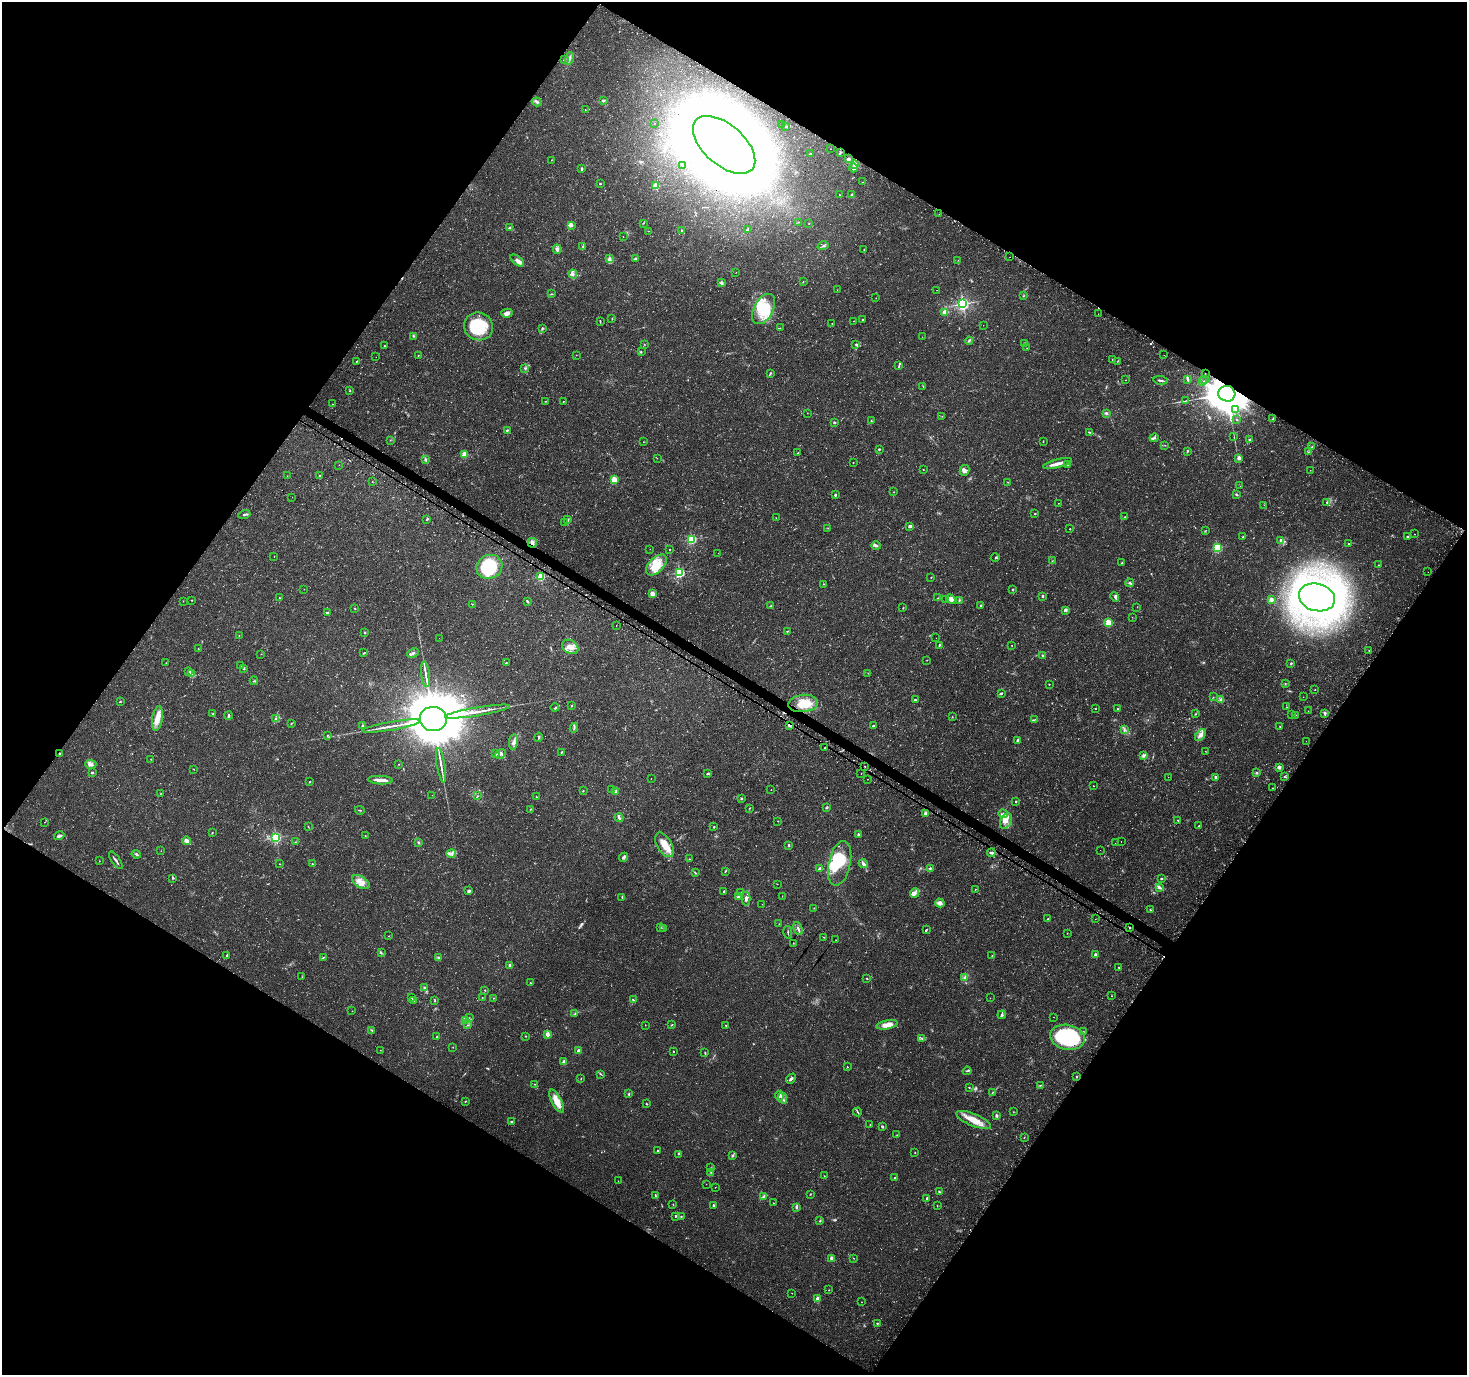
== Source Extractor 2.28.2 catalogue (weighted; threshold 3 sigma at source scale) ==
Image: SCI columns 87-5943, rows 254-5743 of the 5992 x 6054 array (HDU 1 of 3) = the unmasked area's bounding box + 8 px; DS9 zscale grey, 4 x 4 block average (1 PNG px = mean of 4 x 4 image px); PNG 1469 x 1377 px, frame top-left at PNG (2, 2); each listed source drawn as its Kron ellipse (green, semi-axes under 4 px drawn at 4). Shown black and unused: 49% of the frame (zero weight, under 3 of 4 exposures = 5% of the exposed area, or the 3 px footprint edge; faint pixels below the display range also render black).
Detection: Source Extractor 2.28.2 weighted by HDU 2 'WHT'. Background 0.0482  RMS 0.004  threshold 0.0178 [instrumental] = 3 sigma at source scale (4.5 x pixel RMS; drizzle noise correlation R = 1.50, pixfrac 1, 0.0396/0.0396 arcsec/px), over >= 5 px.
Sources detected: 567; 12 too faint to see at this stretch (4 x 4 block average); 7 inside a brighter object's white glare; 15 cosmic-ray / hot-pixel residue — neither listed nor drawn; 12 coinciding with a brighter row at this scale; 35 inside a brighter listed object's ellipse — not listed separately; the other 486 listed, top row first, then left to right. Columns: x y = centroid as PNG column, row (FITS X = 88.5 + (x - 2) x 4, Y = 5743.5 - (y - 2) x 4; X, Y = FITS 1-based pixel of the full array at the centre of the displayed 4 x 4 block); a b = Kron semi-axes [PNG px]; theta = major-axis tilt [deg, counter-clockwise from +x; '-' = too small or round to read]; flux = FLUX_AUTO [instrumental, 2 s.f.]
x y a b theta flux
569 58 6 3 75 6.8
564 60 2 2 - 2.2
604 100 2 2 - 1.2
537 102 5 2 - 4.4
585 110 2 2 - 0.74
654 123 2 2 - 0.55
782 125 3 2 - 1.5
786 126 2 2 - 4.6
724 145 37 20 -41 5500
831 149 2 2 - 0.54
840 153 4 2 - 2.1
810 154 2 2 - 6.2
848 159 3 2 - 7.1
551 160 2 2 - 0.67
683 165 3 2 - 1.5
854 165 4 3 - 6.5
854 168 4 3 - 4
582 169 4 2 - 4.4
863 182 2 2 - 0.55
600 184 2 2 - 1.6
656 186 2 2 - 94
839 195 2 2 - 0.73
852 195 3 2 - 4.9
939 214 2 2 - 0.46
799 222 2 2 - 1.5
643 223 2 2 - 1.5
809 223 2 2 - 0.79
571 225 4 3 - 6.7
510 228 3 2 - 2.7
748 229 3 2 - 3.4
681 230 3 2 - 1.8
649 231 2 2 - 0.91
623 236 2 2 - 0.69
583 246 2 2 - 1.9
823 246 5 2 - 3.4
557 249 4 3 - 8
864 250 2 2 - 1.3
1010 257 2 2 - 0.56
609 259 2 2 - 8.4
635 259 2 2 - 13
517 260 8 4 -38 9.1
958 260 2 2 - 0.47
736 272 2 2 - 0.56
573 274 4 4 - 6.4
803 282 2 2 - 0.91
721 283 4 3 - 4.8
837 290 2 2 - 0.49
937 290 2 2 - 0.37
552 294 3 2 - 1.7
1023 296 2 2 - 1.3
876 298 2 2 - 0.67
963 304 2 2 - 630
764 309 16 9 62 77
944 312 2 2 - 53
507 313 5 4 - 10
1098 314 2 2 - 0.41
612 319 2 2 - 1.5
863 319 2 2 - 1.6
600 321 3 2 - 1.2
853 321 2 2 - 0.62
832 323 2 2 - 0.65
983 325 2 2 - 0.54
478 326 15 13 -26 130
542 328 3 2 - 2.9
780 328 2 2 - 1
414 336 3 2 - 1.9
922 337 2 2 - 0.45
969 341 4 2 - 2.6
1025 343 2 2 - 7.9
644 344 2 2 - 0.93
856 345 3 2 - 2.9
384 346 2 2 - 1.4
1027 348 2 2 - 0.62
641 352 3 2 - 1.5
418 355 2 2 - 1.2
576 355 2 2 - 1.1
1164 355 2 2 - 0.41
376 357 2 2 - 0.43
1112 359 2 2 - 1.1
1118 361 2 2 - 1.1
356 362 3 2 - 1.7
899 366 3 2 - 1.6
525 368 4 2 - 2
770 373 3 2 - 1.8
1205 374 3 2 - 4.3
1125 380 2 2 - 0.54
1160 380 7 2 -8 5.2
1188 380 3 2 - 2.5
1205 380 2 2 - 0.94
1203 381 2 2 - 2
923 386 3 2 - 1.3
350 391 2 2 - 3.1
1227 394 8 7 - 11000
545 401 2 2 - 0.86
563 401 2 2 - 0.96
1185 401 2 2 - 0.79
332 404 2 2 - 1.2
1235 410 3 2 - 3.4
807 413 2 2 - 0.64
1106 413 3 2 - 4.1
942 416 2 2 - 0.52
1273 418 4 2 - 2.2
1236 420 3 2 - 1.7
871 421 2 2 - 1.4
834 422 2 2 - 11
507 430 2 2 - 5.1
1089 432 3 2 - 2
1234 437 2 2 - 0.66
1154 438 4 2 - 3.6
390 440 2 2 - 0.73
1249 440 3 2 - 2.8
1043 441 2 2 - 1.3
643 442 2 2 - 0.66
1165 445 2 2 - 0.89
1312 447 2 2 - 1.2
879 449 2 2 - 2.9
1188 451 3 2 - 1.9
1308 452 2 2 - 0.89
798 453 3 2 - 1.1
465 454 2 2 - 99
657 458 2 2 - 0.78
1239 458 3 3 - 9
426 459 4 2 - 2.8
853 463 2 2 - 0.87
1057 464 14 3 15 20
1067 464 2 2 - 6.1
339 465 2 2 - 0.5
923 469 2 2 - 0.96
964 470 5 4 - 8.7
1310 470 2 2 - 0.58
319 475 2 2 - 1.4
287 476 2 2 - 0.55
614 480 2 2 - 110
372 482 2 2 - 0.89
1008 482 2 2 - 1
1240 486 2 2 - 0.46
894 492 2 2 - 1.2
835 495 2 2 - 7.1
1237 495 4 2 - 2.4
292 497 2 2 - 0.33
1327 502 2 2 - 1.4
1058 503 2 2 - 1.1
1264 505 2 2 - 0.33
1035 513 2 2 - 3.9
244 514 6 2 17 3.6
1125 517 2 2 - 1.1
776 518 2 2 - 0.56
427 519 2 2 - 7.2
568 520 3 2 - 1.3
565 523 2 2 - 1.3
910 526 3 2 - 6.5
828 528 2 2 - 1.3
1070 529 2 2 - 3.1
1206 530 2 2 - 0.63
1414 534 2 2 - 1.4
1243 537 2 2 - 1.6
1407 537 2 2 - 9.9
692 539 2 2 - 270
1281 540 4 3 - 7.7
532 543 5 4 - 9.2
1349 544 2 2 - 0.95
876 546 5 2 - 3.8
1217 548 2 2 - 170
650 549 2 2 - 0.5
669 550 2 2 - 2
718 553 2 2 - 1.8
274 557 2 2 - 1.6
995 558 4 2 - 2.6
1052 561 2 2 - 0.97
1122 563 3 2 - 1.9
656 565 12 7 45 36
1379 565 2 2 - 1.6
489 567 13 11 28 140
1428 572 2 2 - 0.43
680 573 2 2 - 350
541 577 2 2 - 140
931 577 2 2 - 1
1130 583 4 2 - 3.8
823 584 2 2 - 2
304 589 2 2 - 0.58
1013 589 2 2 - 5.7
652 593 3 3 - 14
1042 596 2 2 - 8.8
1115 597 5 2 - 3.5
1317 597 18 13 -16 1400
279 598 2 2 - 1.1
938 598 3 2 - 1.6
951 599 5 3 - 14
1271 599 3 3 - 12
192 600 2 2 - 2
945 600 2 2 - 0.3
959 600 2 2 - 1.5
183 601 2 2 - 0.68
528 602 3 2 - 2
472 604 2 2 - 1.8
981 605 2 2 - 6.9
771 606 3 2 - 2.7
1137 607 2 2 - 0.62
903 608 2 2 - 1.7
355 609 2 2 - 1.2
1065 610 2 2 - 25
327 612 3 2 - 3.8
1132 617 2 2 - 0.56
1109 623 2 2 - 140
616 625 2 2 - 7.9
787 631 2 2 - 1.3
365 632 2 2 - 7
239 635 2 2 - 1.3
439 638 2 2 - 0.63
936 638 2 2 - 0.35
939 645 3 2 - 2.3
1012 645 2 2 - 1.7
570 647 9 6 -31 26
198 649 2 2 - 0.9
1369 650 2 2 - 0.95
364 653 3 2 - 2.4
413 653 6 3 25 5.5
261 654 2 2 - 0.8
1042 656 3 2 - 2.3
927 660 2 2 - 0.59
166 663 2 2 - 0.68
506 663 2 2 - 1.3
1291 663 2 2 - 2.8
241 666 2 2 - 0.83
244 669 3 2 - 2.2
188 671 3 2 - 1.8
868 673 2 2 - 0.53
192 674 2 2 - 1.3
426 674 13 2 -82 9.2
254 681 4 2 - 2.8
1049 684 2 2 - 1.3
1285 684 3 2 - 1.3
1315 690 2 2 - 0.81
1001 694 3 2 - 2
1213 697 2 2 - 0.71
1303 697 2 2 - 0.52
915 700 3 2 - 4
1221 700 4 3 - 5.3
120 702 2 2 - 4.6
803 703 15 8 6 55
572 705 3 2 - 1.5
555 707 4 2 - 2.7
1287 707 2 2 - 0.88
1095 709 2 2 - 1.1
1117 709 2 2 - 3.1
1308 711 2 2 - 0.47
478 712 33 2 9 25
213 713 3 2 - 1.6
1325 713 3 2 - 5.1
1195 714 2 2 - 1.1
1292 714 2 2 - 0.82
228 715 4 2 - 3.3
1296 715 2 2 - 1.2
952 717 3 2 - 0.79
157 718 12 5 80 24
276 719 3 3 - 3.2
433 719 13 12 - 19000
1035 719 3 2 - 1.8
291 724 3 2 - 1.4
789 725 2 2 - 22
873 725 3 2 - 2
362 726 3 2 - 2
391 726 29 2 10 20
1280 726 2 2 - 1
574 728 5 2 - 3.1
1124 729 3 2 - 1.8
327 735 3 2 - 1.8
1201 735 7 3 48 12
538 737 5 2 - 2.9
1018 740 3 2 - 9.2
1306 741 2 2 - 0.48
513 742 8 4 81 10
825 748 2 2 - 3.2
1206 751 2 2 - 0.68
561 752 2 2 - 3.1
60 754 2 2 - 1.2
496 754 3 2 - 2.6
500 754 6 3 31 5.2
1143 756 4 2 - 4.1
151 759 2 2 - 0.77
91 764 5 3 - 5.6
399 764 2 2 - 0.68
441 765 17 2 -81 13
864 766 2 2 - 3.4
1279 767 3 3 - 6.6
194 769 2 2 - 0.85
1257 772 2 2 - 2.2
92 773 3 2 - 2.6
708 773 4 2 - 3.2
861 774 2 2 - 0.85
1168 777 2 2 - 0.84
1216 777 2 2 - 21
1284 777 3 2 - 1.7
651 779 2 2 - 0.6
867 779 2 2 - 0.97
380 780 12 2 -3 21
310 781 2 2 - 1.3
1093 786 2 2 - 1.2
1272 788 2 2 - 0.77
612 789 2 2 - 4.3
771 789 2 2 - 3.2
583 791 2 2 - 3.3
616 791 2 2 - 9.9
161 793 2 2 - 1.1
432 795 2 2 - 0.35
478 796 2 2 - 0.72
536 797 2 2 - 1.5
741 799 3 2 - 2.9
1016 801 2 2 - 5.2
826 807 2 2 - 11
749 808 2 2 - 1.2
530 809 2 2 - 1.5
360 810 5 2 - 1.9
926 813 2 2 - 39
1003 814 5 3 - 6
619 818 4 2 - 5.3
1178 820 2 2 - 1.5
778 821 2 2 - 1.1
1006 821 8 5 65 16
44 822 2 2 - 0.6
308 826 2 2 - 1.1
1199 826 2 2 - 3.5
714 827 3 2 - 1.7
212 833 2 2 - 2
858 835 3 3 - 4
59 836 5 2 - 7.1
365 836 2 2 - 0.85
276 837 2 2 - 370
187 841 4 3 - 13
295 842 2 2 - 0.73
419 842 3 2 - 2.6
1121 842 2 2 - 0.93
1115 843 2 2 - 0.4
664 845 13 7 -59 32
789 845 3 2 - 2.2
1100 850 2 2 - 1.6
161 851 2 2 - 0.4
991 853 4 2 - 4.7
136 854 4 2 - 3.4
451 854 5 3 - 6.5
624 857 4 2 - 5.7
689 859 2 2 - 1
116 860 10 2 -55 5.4
99 861 2 2 - 0.81
840 863 22 11 77 100
280 864 2 2 - 1.1
312 864 2 2 - 1.3
863 864 5 3 - 6.1
930 868 2 2 - 6.3
820 869 2 2 - 33
725 871 3 2 - 1.7
695 873 2 2 - 1.5
173 878 2 2 - 1.6
1161 879 3 2 - 1.9
361 882 10 5 -32 19
777 884 2 2 - 0.57
1160 887 4 3 - 4.8
975 889 2 2 - 1.2
469 891 3 3 - 5.7
724 891 2 2 - 5.2
740 892 2 2 - 0.86
914 893 5 3 - 9.4
782 896 2 2 - 0.65
622 897 3 2 - 2.1
738 897 4 2 - 3.2
746 898 7 3 89 7.5
940 903 4 4 - 11
762 904 2 2 - 0.62
814 908 2 2 - 0.73
1150 910 3 2 - 1.9
1048 919 2 2 - 5.1
1095 919 2 2 - 0.71
779 924 2 2 - 0.6
660 927 2 2 - 0.92
1130 928 2 2 - 4.9
663 929 2 2 - 1.3
798 929 7 2 -67 5.8
926 929 2 2 - 1.5
788 932 6 2 -81 2.4
1067 933 2 2 - 0.7
388 936 2 2 - 0.61
824 937 3 2 - 1.2
836 940 2 2 - 0.92
793 943 2 2 - 0.97
381 953 2 2 - 1.1
227 955 2 2 - 2.4
1095 955 2 2 - 16
992 956 2 2 - 1.3
323 957 3 2 - 2.2
439 957 3 2 - 2.1
510 965 2 2 - 17
1119 967 2 2 - 1.6
302 977 2 2 - 0.81
964 978 2 2 - 1.4
867 979 2 2 - 1.7
530 982 2 2 - 0.76
424 987 2 2 - 1.5
485 990 2 2 - 1.2
1112 996 2 2 - 0.84
411 997 2 2 - 0.69
482 997 2 2 - 0.77
493 998 2 2 - 1.2
990 998 2 2 - 0.4
633 1000 2 2 - 1.9
414 1001 2 2 - 0.53
435 1001 2 2 - 1
352 1011 2 2 - 0.59
575 1014 3 2 - 1.5
1002 1015 4 3 - 4.1
1054 1017 2 2 - 1
469 1018 2 2 - 0.8
466 1021 3 2 - 2.1
468 1025 2 2 - 0.76
645 1025 2 2 - 0.74
672 1025 2 2 - 1.5
726 1025 3 2 - 1.7
887 1025 11 4 10 25
372 1030 2 2 - 1.6
1083 1031 2 2 - 1.2
548 1034 2 2 - 54
525 1036 2 2 - 1.6
437 1037 2 2 - 7.3
1067 1037 17 12 -11 320
922 1038 2 2 - 1.4
453 1047 2 2 - 0.66
380 1050 2 2 - 0.69
579 1051 2 2 - 41
673 1051 2 2 - 1.6
705 1053 4 2 - 1.6
564 1062 2 2 - 39
847 1067 2 2 - 1.3
967 1071 4 2 - 2.5
601 1074 2 2 - 0.82
1077 1077 2 2 - 2
581 1079 3 2 - 1.1
791 1079 6 2 48 7.2
534 1084 2 2 - 1.1
1040 1085 3 2 - 1.3
969 1087 3 2 - 1.4
992 1093 2 2 - 1
629 1094 3 2 - 2.5
780 1096 5 4 - 5
783 1098 5 2 - 8.1
465 1101 2 2 - 1.4
557 1101 13 5 -62 36
646 1104 2 2 - 2.1
858 1112 4 2 - 2.1
1013 1112 2 2 - 0.78
996 1116 3 2 - 5.9
974 1120 19 6 -22 36
511 1121 3 2 - 2.2
870 1125 2 2 - 0.82
882 1127 3 2 - 3
897 1135 2 2 - 0.95
1024 1137 2 2 - 1.1
658 1151 2 2 - 7.8
915 1153 2 2 - 2.6
679 1154 2 2 - 1.7
733 1155 4 2 - 3.1
711 1168 2 2 - 0.94
711 1172 3 2 - 1.8
824 1176 2 2 - 0.55
894 1178 2 2 - 3.3
618 1181 2 2 - 0.39
706 1184 2 2 - 0.54
715 1187 2 2 - 0.64
939 1191 3 2 - 2.4
810 1194 3 2 - 1.3
655 1195 2 2 - 1.4
763 1197 4 2 - 2.9
927 1199 3 2 - 3.6
774 1203 2 2 - 0.74
673 1205 3 2 - 0.65
713 1205 2 2 - 6.4
937 1206 2 2 - 0.95
797 1208 3 2 - 3.4
675 1216 2 2 - 5
681 1216 2 2 - 1.3
820 1221 2 2 - 2.4
831 1258 2 2 - 29
854 1258 2 2 - 0.71
829 1290 2 2 - 1.4
792 1293 2 2 - 1.5
818 1299 2 2 - 50
862 1302 2 2 - 0.6
877 1323 3 2 - 1.8
Overlapping masked pixels (flux is a lower limit): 7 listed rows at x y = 724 145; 1205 374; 1227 394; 532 543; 803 703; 789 725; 1130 928
Diffuse or blended objects may show on this block-average render without a row.